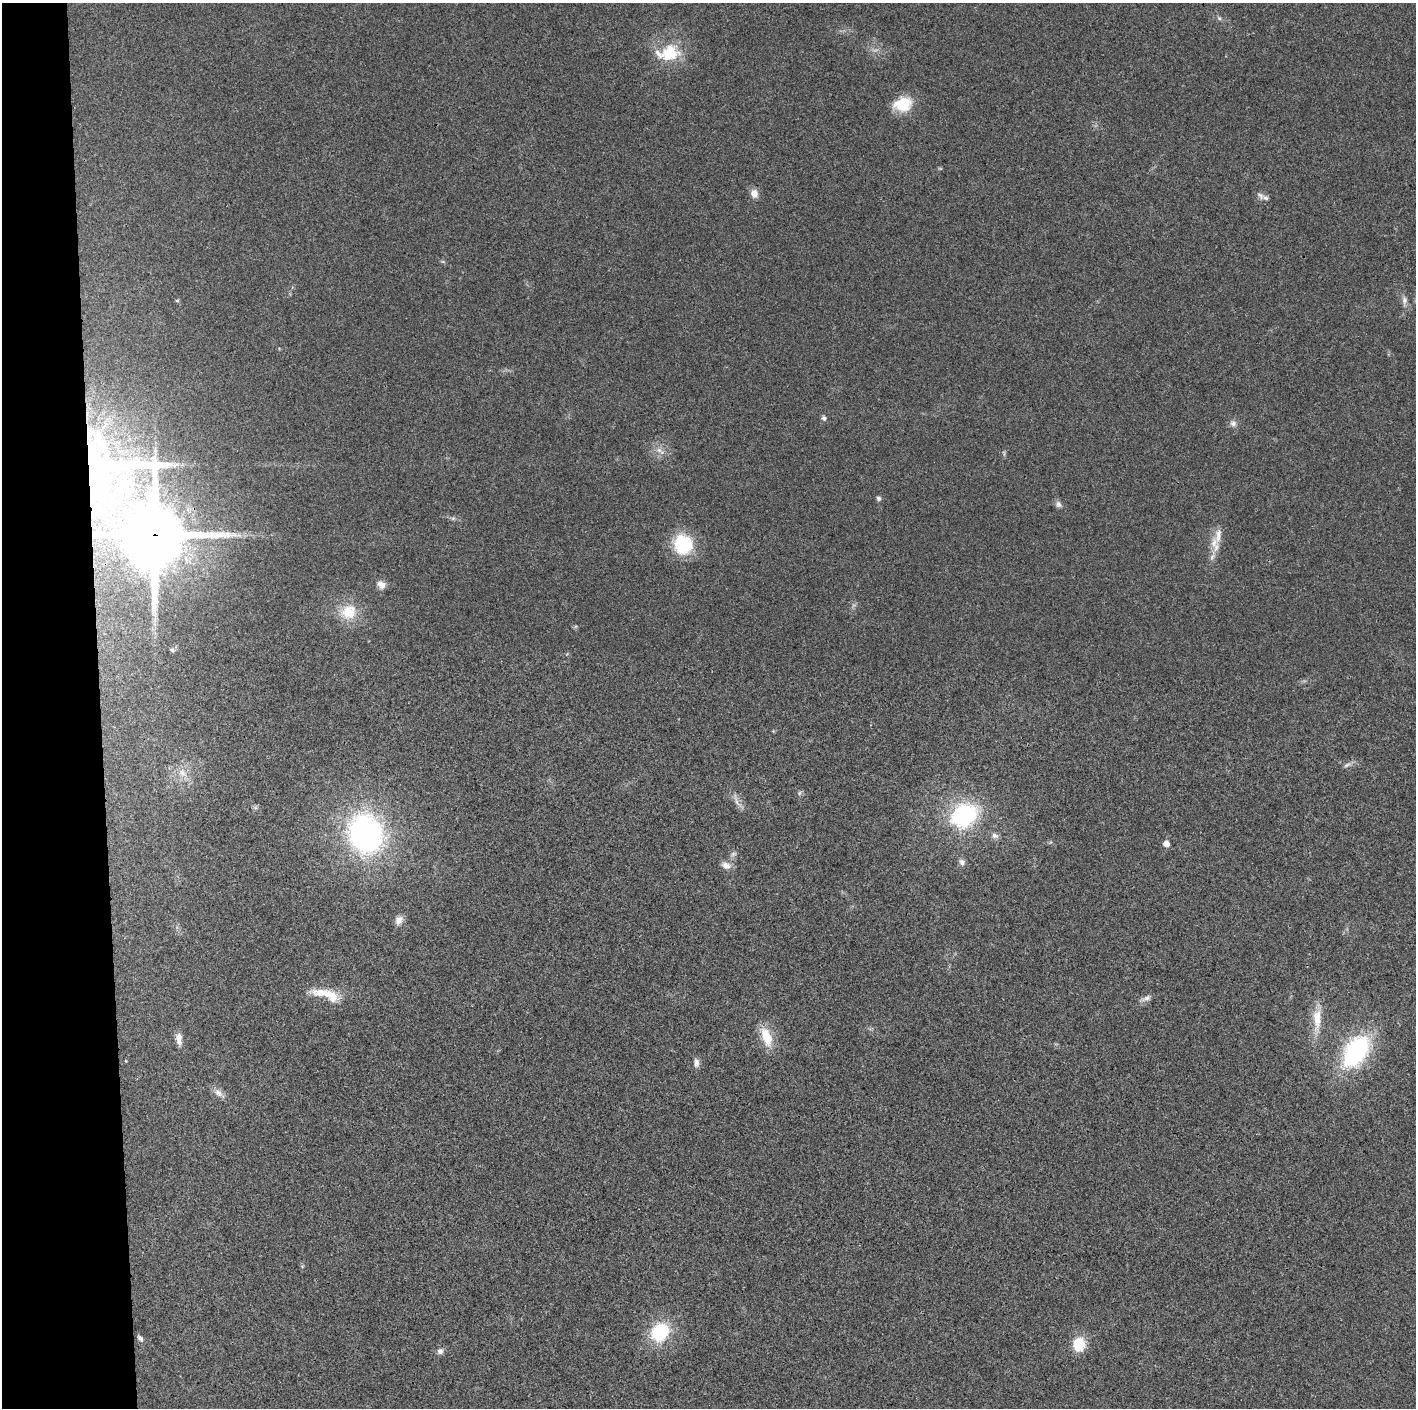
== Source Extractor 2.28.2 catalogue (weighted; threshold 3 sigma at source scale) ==
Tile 4 of 3 x 3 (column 1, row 2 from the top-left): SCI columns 3-1416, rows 1407-2812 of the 4247 x 4221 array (HDU 1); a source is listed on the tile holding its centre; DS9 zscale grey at full resolution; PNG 1418 x 1410 px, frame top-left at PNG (2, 3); no overlay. Shown black and unused: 7% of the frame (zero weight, under 3 of 4 exposures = <1% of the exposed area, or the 3 px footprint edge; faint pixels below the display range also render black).
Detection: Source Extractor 2.28.2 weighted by HDU 2 'WHT'; one run over the whole footprint, this tile lists its part. Background 0.0243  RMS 0.0055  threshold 0.0246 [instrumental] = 3 sigma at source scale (4.5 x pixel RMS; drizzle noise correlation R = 1.50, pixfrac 1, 0.05/0.05 arcsec/px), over >= 5 px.
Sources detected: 51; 1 too faint to see at this stretch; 1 inside a brighter object's white glare — not listed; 6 inside a brighter listed object's ellipse — not listed separately; the other 43 listed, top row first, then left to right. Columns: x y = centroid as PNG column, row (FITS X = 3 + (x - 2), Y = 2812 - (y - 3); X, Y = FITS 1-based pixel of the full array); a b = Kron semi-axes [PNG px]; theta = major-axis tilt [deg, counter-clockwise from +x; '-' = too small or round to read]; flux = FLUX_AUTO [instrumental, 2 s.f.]
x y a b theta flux
1219 18 6 5 - 0.97
669 53 27 22 21 20
903 104 21 16 14 15
754 193 10 8 -69 4
1260 196 11 7 -41 2.2
177 300 5 3 - 0.6
1404 300 11 7 86 2.3
824 418 5 5 - 1.7
1233 423 9 8 - 2.2
660 451 16 5 -43 3
113 464 111 44 2 140
879 498 5 5 - 1.5
1058 504 9 8 - 2
453 518 7 4 18 0.93
155 535 22 20 -89 3500
1214 543 22 10 75 7.7
683 544 23 21 -69 27
381 585 9 8 - 4
349 612 23 20 31 14
172 650 6 5 - 1.1
182 773 14 10 -45 5.7
799 793 7 4 71 0.83
737 801 26 5 -66 3.3
964 815 18 14 32 79
365 834 27 21 -71 180
995 835 10 7 -30 2.2
1166 843 5 5 - 4.3
733 854 9 6 19 1.5
962 862 9 8 - 2.2
726 866 13 8 -23 3.5
399 920 12 9 61 3.3
319 993 28 13 -1 9.4
1146 998 13 7 22 2.5
1317 1019 34 11 89 12
766 1037 25 11 -69 13
179 1039 15 7 -85 3.9
1356 1051 30 19 57 77
697 1063 11 6 -84 2.7
218 1093 13 9 -38 3.4
660 1332 21 17 52 31
140 1338 9 5 -50 1.5
1079 1344 14 12 80 15
440 1351 8 8 - 2
Overlapping masked pixels (flux is a lower limit): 2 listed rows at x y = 113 464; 155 535